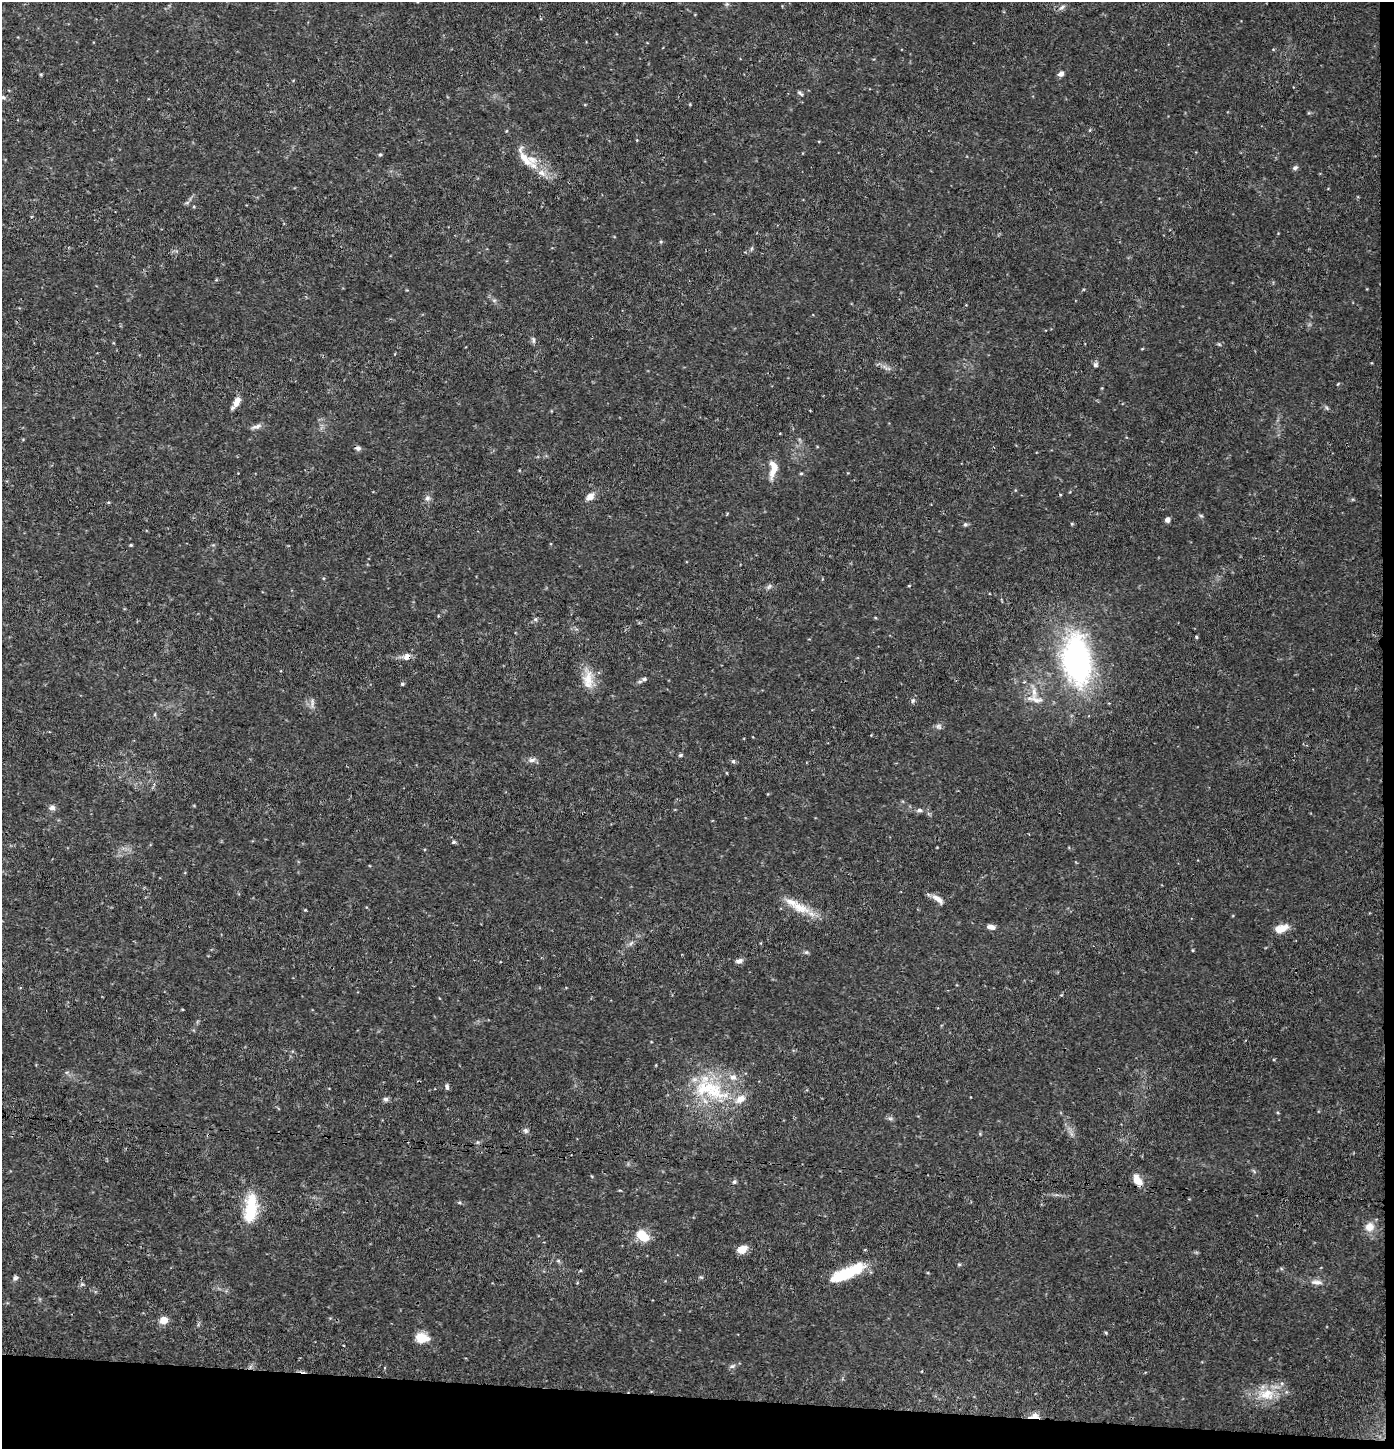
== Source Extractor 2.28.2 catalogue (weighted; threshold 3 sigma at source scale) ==
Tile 9 of 3 x 3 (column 3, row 3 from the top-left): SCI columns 2998-4389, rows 2-1448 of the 4603 x 4354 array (HDU 1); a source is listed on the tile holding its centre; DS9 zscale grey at full resolution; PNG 1396 x 1451 px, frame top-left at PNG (2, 2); no overlay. Shown black and unused: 4% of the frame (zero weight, under 3 of 4 exposures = <1% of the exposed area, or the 3 px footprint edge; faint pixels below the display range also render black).
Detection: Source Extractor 2.28.2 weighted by HDU 2 'WHT'; one run over the whole footprint, this tile lists its part. Background 0.0301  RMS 0.0037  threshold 0.0167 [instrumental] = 3 sigma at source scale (4.5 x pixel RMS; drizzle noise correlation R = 1.50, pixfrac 1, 0.0396/0.0396 arcsec/px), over >= 5 px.
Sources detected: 82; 1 inside a brighter object's white glare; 1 cosmic-ray / hot-pixel residue — not listed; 6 inside a brighter listed object's ellipse — not listed separately; the other 74 listed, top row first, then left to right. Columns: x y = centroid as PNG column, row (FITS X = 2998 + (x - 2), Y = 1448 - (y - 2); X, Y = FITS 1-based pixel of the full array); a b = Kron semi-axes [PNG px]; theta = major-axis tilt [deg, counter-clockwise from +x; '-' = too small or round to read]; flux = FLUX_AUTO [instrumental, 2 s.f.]
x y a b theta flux
1062 7 9 5 41 1.1
41 74 5 3 - 0.33
1061 74 7 6 - 1.5
800 93 9 4 -41 0.67
3 97 7 4 -29 0.69
380 155 5 4 - 0.46
525 159 41 12 -49 8.2
1295 168 8 5 21 0.79
661 242 5 3 - 0.39
533 340 10 5 -79 0.86
1095 365 7 6 - 0.87
237 401 13 7 66 3
1327 408 6 4 -71 0.52
256 426 17 5 19 1.4
358 448 6 5 - 1.2
773 469 24 9 83 4.8
801 473 5 3 - 0.4
590 496 12 8 40 2.3
427 498 7 7 - 1.2
1201 516 6 4 -19 0.49
1167 520 5 4 - 1.9
965 524 6 5 - 0.68
1072 524 5 4 - 0.38
131 545 4 3 - 0.42
769 586 8 5 53 0.84
909 586 5 3 - 0.3
535 619 6 5 - 0.68
1196 637 4 4 - 0.42
406 657 11 9 41 2.1
1077 660 55 29 -84 82
588 679 24 14 87 6.5
644 679 7 5 31 0.88
402 684 5 4 - 0.45
1035 699 26 9 -13 4.2
913 701 7 5 68 0.75
312 703 14 4 90 1.1
938 726 7 6 - 0.97
680 755 6 4 26 0.53
532 760 11 6 7 1.5
733 761 6 5 - 0.71
52 808 7 6 - 1.4
919 810 8 5 0 1
454 842 5 4 - 0.6
938 899 17 7 -38 2.5
800 908 30 13 -23 8.5
305 910 4 4 - 0.3
991 927 8 5 -9 1.8
1281 928 18 9 18 4.1
631 943 8 4 45 0.87
1193 950 5 3 - 0.34
806 952 6 5 - 0.59
739 961 9 6 15 1.2
447 1087 8 4 -88 0.79
710 1090 57 25 -19 27
386 1099 8 6 -1 0.89
526 1131 7 6 - 0.96
1137 1180 14 8 -60 3.8
734 1182 7 4 60 0.66
459 1202 6 4 0 0.55
251 1208 37 15 84 14
1369 1227 10 10 - 3.8
643 1236 16 11 -41 6.4
742 1249 11 7 25 4
959 1264 6 4 -1 0.42
849 1272 34 12 23 16
15 1278 7 6 - 0.86
1316 1282 17 6 -4 2.1
82 1284 6 4 -43 0.57
164 1320 7 6 - 4.2
1106 1333 5 3 - 0.41
422 1338 15 10 -8 5.8
732 1366 9 5 30 0.97
1267 1394 25 16 -1 9.3
1034 1416 16 6 8 2.5
Overlapping masked pixels (flux is a lower limit): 3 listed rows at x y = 358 448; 406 657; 1034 1416